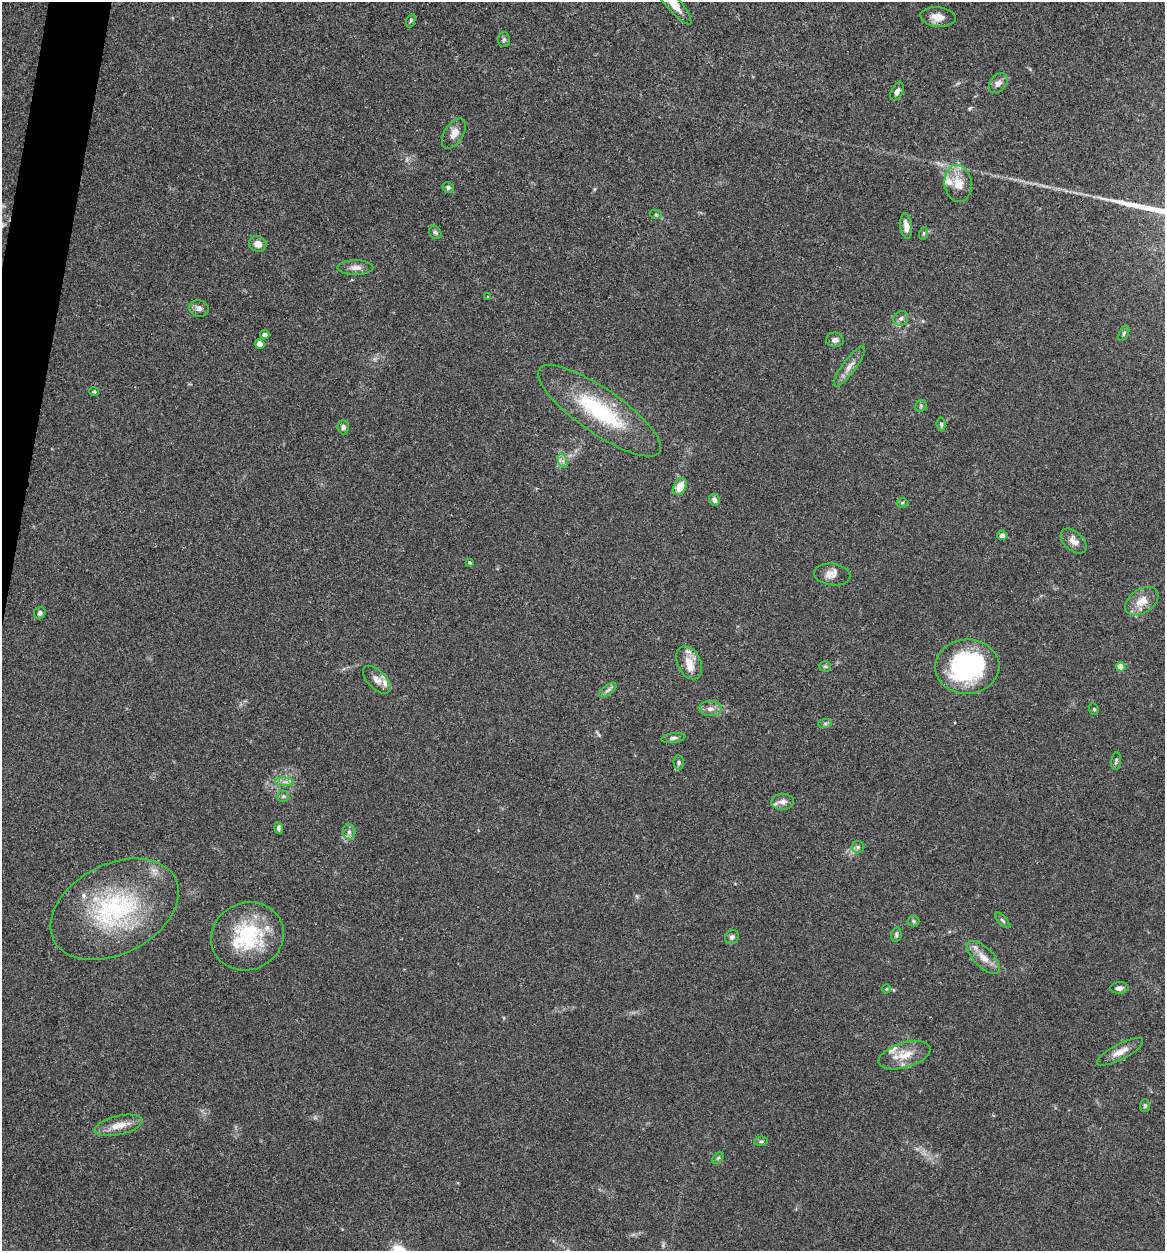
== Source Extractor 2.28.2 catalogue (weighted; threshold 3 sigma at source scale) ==
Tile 11 of 4 x 4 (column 3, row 3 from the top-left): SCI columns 2453-3615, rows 1254-2502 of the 5024 x 5001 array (HDU 1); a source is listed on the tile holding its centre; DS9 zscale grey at full resolution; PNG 1167 x 1253 px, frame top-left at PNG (2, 2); each listed source drawn as its Kron ellipse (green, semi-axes under 4 px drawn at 4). Shown black and unused: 2% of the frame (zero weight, under 3 of 4 exposures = <1% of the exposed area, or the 3 px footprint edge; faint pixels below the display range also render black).
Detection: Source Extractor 2.28.2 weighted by HDU 2 'WHT'; one run over the whole footprint, this tile lists its part. Background 0.0777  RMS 0.0062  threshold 0.0278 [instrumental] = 3 sigma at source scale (4.5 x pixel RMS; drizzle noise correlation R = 1.50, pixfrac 1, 0.05/0.05 arcsec/px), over >= 5 px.
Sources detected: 79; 1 inside a brighter object's white glare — neither listed nor drawn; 7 inside a brighter listed object's ellipse — not listed separately; the other 71 listed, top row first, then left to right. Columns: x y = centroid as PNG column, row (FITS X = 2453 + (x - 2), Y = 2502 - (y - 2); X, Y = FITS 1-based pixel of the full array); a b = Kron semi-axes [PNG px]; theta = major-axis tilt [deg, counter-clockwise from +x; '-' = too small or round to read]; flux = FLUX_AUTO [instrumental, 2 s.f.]
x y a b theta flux
673 3 28 7 -50 11
938 17 18 10 -6 6.9
411 21 7 4 70 1
504 40 7 6 - 1.3
998 83 11 8 48 3.3
897 91 9 5 61 2.5
454 133 17 9 57 5.9
958 184 19 13 -82 10
448 187 5 5 - 1.3
656 215 6 4 -19 0.84
906 226 13 6 -83 4
435 232 7 5 -56 1.4
924 233 6 4 71 0.89
258 244 9 7 -21 4.5
355 267 18 7 0 3.9
488 297 4 3 - 0.46
199 309 10 8 -11 2.6
901 318 8 6 39 1.9
1124 333 8 4 63 1.1
265 335 5 4 - 2.9
835 340 9 7 -3 2.6
260 344 5 4 - 9.2
850 366 24 6 54 5.1
94 392 5 4 - 0.79
921 406 6 5 - 0.95
600 411 73 22 -35 58
941 424 7 4 -84 1.1
343 427 7 5 -88 1.8
563 461 7 4 -71 1.7
680 487 9 6 65 9.1
714 500 6 5 - 2.5
902 503 5 5 - 0.85
1002 535 5 5 - 1.9
1074 541 15 9 -43 4.9
469 562 4 3 - 0.74
832 574 18 11 -6 5
1142 601 18 12 34 8.8
40 613 6 5 - 1.9
689 663 18 11 -63 8.3
825 666 6 5 - 1
967 667 32 27 3 85
1121 667 4 4 - 11
377 680 17 9 -45 5.1
608 690 10 5 36 1.8
710 709 11 7 -4 3.3
1094 709 6 4 -69 0.87
825 723 7 4 1 1.2
673 738 12 5 7 1.9
1116 761 9 5 82 1.2
679 762 7 5 -87 1.4
284 782 9 4 -5 1.8
283 796 6 6 - 1.2
783 802 11 8 2 3.4
279 828 6 4 -85 1.8
349 832 7 6 - 2
858 847 6 6 - 1.4
115 909 68 45 27 88
913 921 6 5 - 1
1003 921 10 4 -45 1.3
896 935 7 5 78 1.3
247 936 37 33 24 48
732 937 7 6 - 1.7
983 957 21 9 -45 7.6
1119 988 9 5 3 2.5
886 989 4 4 - 0.65
1120 1052 25 7 28 6.4
904 1055 27 12 17 12
1145 1105 6 5 - 1.2
118 1125 24 9 13 8.2
761 1141 7 5 6 1.1
718 1158 7 4 45 1.1
Isophote crosses this tile's border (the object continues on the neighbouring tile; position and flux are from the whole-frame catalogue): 1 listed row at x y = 673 3